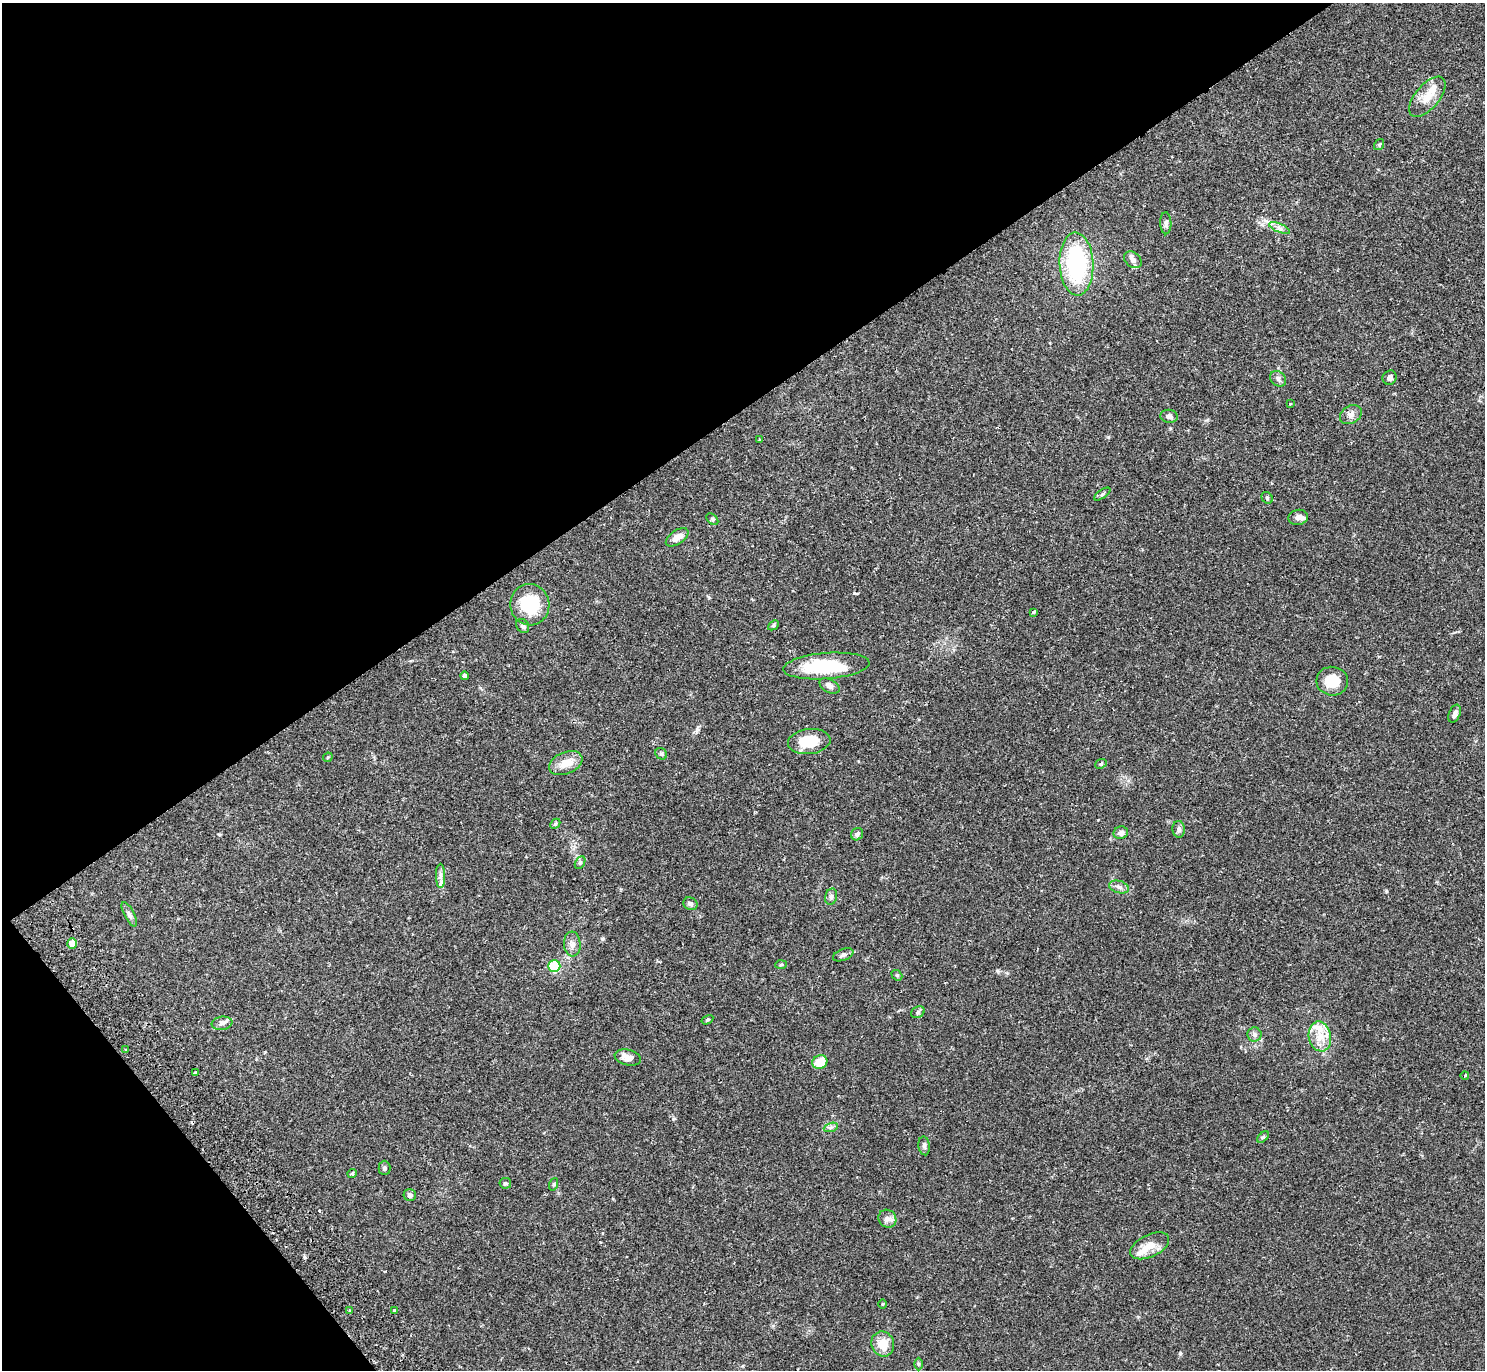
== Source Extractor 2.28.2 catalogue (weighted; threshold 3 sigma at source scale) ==
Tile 5 of 4 x 4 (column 1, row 2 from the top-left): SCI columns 49-1531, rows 2935-4302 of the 6031 x 6007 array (HDU 1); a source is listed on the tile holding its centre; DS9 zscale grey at full resolution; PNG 1487 x 1372 px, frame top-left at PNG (2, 3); each listed source drawn as its Kron ellipse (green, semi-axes under 4 px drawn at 4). Shown black and unused: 34% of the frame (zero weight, under 2 of 3 exposures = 3% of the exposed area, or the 3 px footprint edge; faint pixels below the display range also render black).
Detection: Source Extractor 2.28.2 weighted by HDU 2 'WHT'; one run over the whole footprint, this tile lists its part. Background 0.0994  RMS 0.0061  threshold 0.0275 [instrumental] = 3 sigma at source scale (4.5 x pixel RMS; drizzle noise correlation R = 1.50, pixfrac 1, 0.05/0.05 arcsec/px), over >= 5 px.
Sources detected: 83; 1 inside a brighter object's white glare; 2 cosmic-ray / hot-pixel residue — neither listed nor drawn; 8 inside a brighter listed object's ellipse — not listed separately; the other 72 listed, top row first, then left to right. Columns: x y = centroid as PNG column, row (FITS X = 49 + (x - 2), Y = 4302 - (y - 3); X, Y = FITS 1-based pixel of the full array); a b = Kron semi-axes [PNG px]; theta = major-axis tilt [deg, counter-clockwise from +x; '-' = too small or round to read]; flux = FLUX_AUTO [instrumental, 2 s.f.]
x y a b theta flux
1427 97 24 12 50 9.4
1379 145 6 4 55 0.77
1166 223 11 5 -89 1.8
1280 228 11 4 -23 2.1
1133 260 10 7 -40 2.2
1076 264 31 17 -88 64
1390 378 7 6 - 2.3
1278 379 9 7 -43 2.1
1290 404 3 3 - 0.79
1351 415 11 8 32 3.1
1169 416 8 6 -8 2.4
760 440 3 3 - 0.89
1102 494 9 3 34 1.1
1267 498 6 5 - 0.86
1298 517 9 7 12 2.6
712 519 7 4 -43 0.94
677 537 13 7 34 5
530 605 21 19 -80 30
1033 612 3 3 - 1.2
773 625 6 4 41 0.93
523 626 7 6 - 1.4
826 666 43 13 4 34
464 676 4 4 - 1.6
1332 681 16 14 -4 12
829 686 11 6 -29 2.5
1455 714 9 5 68 2.5
809 741 21 12 7 16
661 754 6 5 - 1.1
328 757 5 4 - 0.6
566 763 17 11 22 8.2
1101 764 6 4 22 0.79
555 824 6 4 44 0.79
1179 829 8 6 -87 1.8
1121 833 7 6 - 2.7
857 834 6 5 - 1.5
580 863 7 4 63 1.1
441 876 12 4 -90 2.4
1119 887 10 6 -16 2.3
831 897 8 6 75 1.5
690 904 7 6 - 1.7
129 914 13 5 -63 2
72 943 5 4 - 7.3
572 944 12 8 -86 3.3
843 955 11 5 22 1.6
781 965 6 4 3 0.76
554 966 6 6 - 30
897 975 6 4 -39 0.85
918 1012 7 5 30 1.3
707 1020 6 4 32 0.7
222 1023 10 6 8 2.3
1254 1034 7 7 - 2.1
1320 1036 15 11 -79 8.2
126 1049 3 2 - 0.76
628 1058 13 8 -13 5.4
820 1062 8 6 28 11
195 1073 3 3 - 1.2
1465 1075 4 3 - 0.54
831 1127 7 4 19 1.3
1263 1137 7 4 43 0.95
924 1146 9 5 -83 1.6
384 1168 7 6 - 1.3
352 1173 4 4 - 1.4
505 1183 6 5 - 1
554 1184 6 4 71 0.74
410 1195 6 6 - 1.8
887 1219 9 8 - 2.9
1150 1246 21 11 26 7.8
882 1304 5 3 - 0.5
350 1310 4 3 - 1.2
394 1310 3 3 - 1
883 1344 12 11 - 8.7
918 1364 6 4 -90 0.83
Unlisted compact peaks at least as high as the median listed source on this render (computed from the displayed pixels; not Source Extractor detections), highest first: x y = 1386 891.